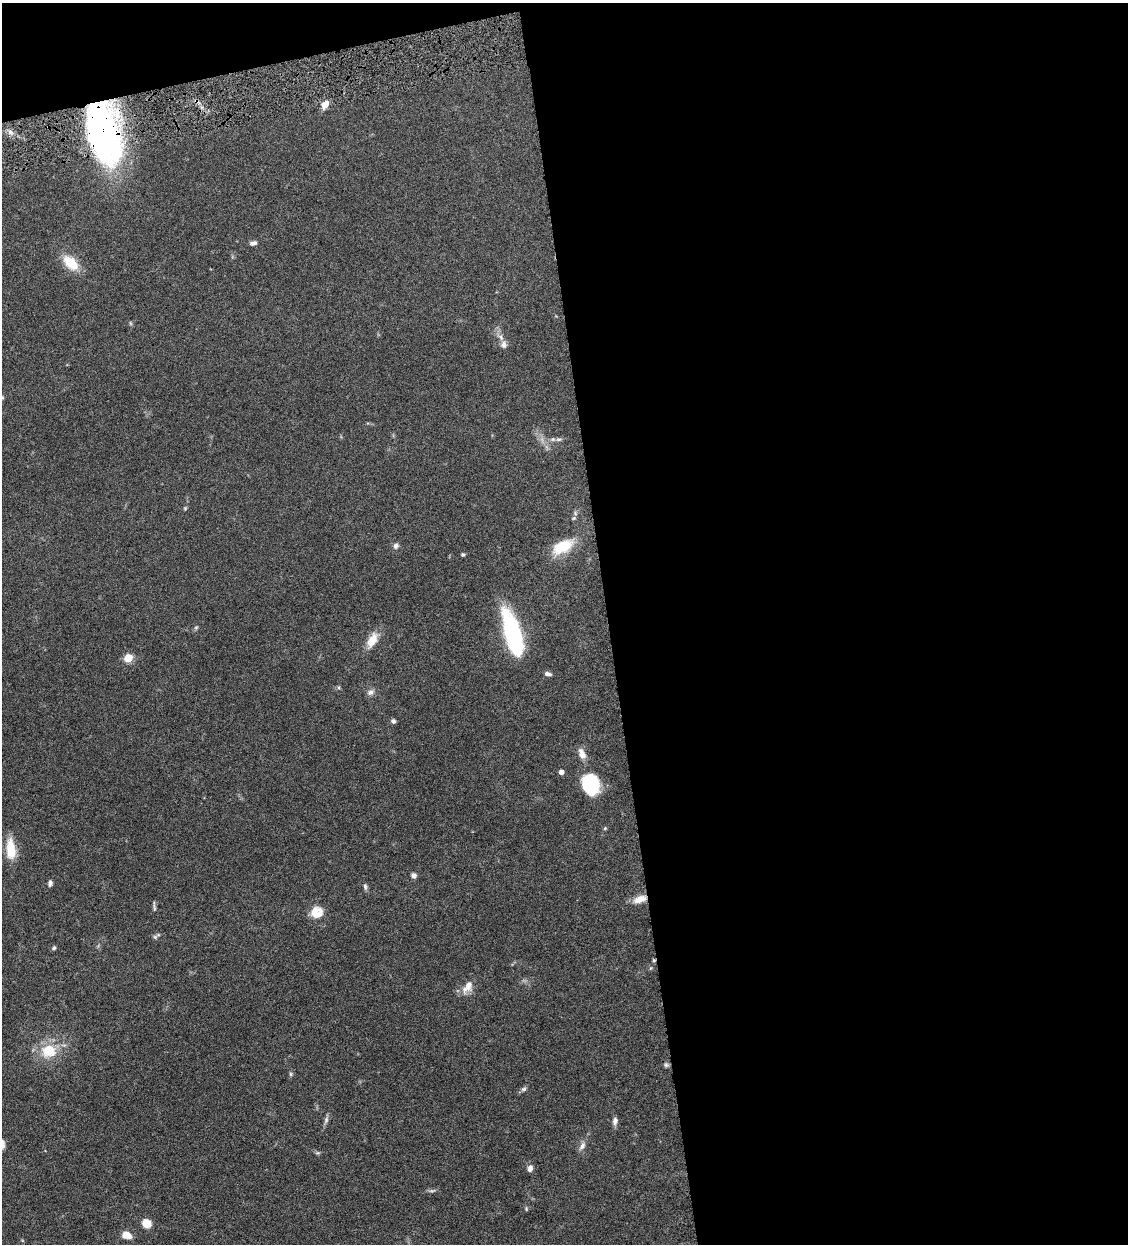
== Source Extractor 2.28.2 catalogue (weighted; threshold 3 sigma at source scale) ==
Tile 4 of 4 x 4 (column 4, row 1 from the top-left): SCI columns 3639-4764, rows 3729-4970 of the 4911 x 4971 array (HDU 1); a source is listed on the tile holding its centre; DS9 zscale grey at full resolution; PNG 1130 x 1246 px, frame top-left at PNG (2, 3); no overlay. Shown black and unused: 49% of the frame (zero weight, under 4 of 8 exposures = <1% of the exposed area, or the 3 px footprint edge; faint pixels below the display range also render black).
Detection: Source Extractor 2.28.2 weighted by HDU 2 'WHT'; one run over the whole footprint, this tile lists its part. Background 0.0442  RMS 0.0037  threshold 0.0153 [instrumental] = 3 sigma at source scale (4.09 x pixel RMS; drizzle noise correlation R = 1.36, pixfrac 0.8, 0.05/0.05 arcsec/px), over >= 5 px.
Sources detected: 56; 2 too faint to see at this stretch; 3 inside a brighter object's white glare — not listed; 3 inside a brighter listed object's ellipse — not listed separately; the other 48 listed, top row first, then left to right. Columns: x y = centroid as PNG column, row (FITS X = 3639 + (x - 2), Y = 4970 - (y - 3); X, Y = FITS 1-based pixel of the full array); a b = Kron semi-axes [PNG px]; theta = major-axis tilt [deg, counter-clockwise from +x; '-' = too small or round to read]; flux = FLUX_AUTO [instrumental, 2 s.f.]
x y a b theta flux
196 101 8 5 -27 1
325 104 11 7 62 2.8
101 131 55 26 -75 140
10 132 6 6 - 1.1
253 243 8 5 10 1.1
71 263 21 12 -44 7.8
501 337 10 6 -53 1.6
2 397 6 4 -72 0.37
559 439 9 4 1 0.93
185 508 5 4 - 0.41
574 518 6 5 - 0.56
396 546 7 7 - 1.1
563 546 24 12 28 11
463 555 4 4 - 0.51
196 627 6 5 - 0.52
512 630 44 19 -70 32
372 640 22 11 62 4.8
128 658 5 5 - 14
547 674 8 5 -10 1.1
339 687 5 5 - 0.48
370 692 10 7 31 1.4
393 721 6 5 - 0.9
582 754 16 8 -68 2.5
561 772 4 4 - 1.7
587 784 23 13 -60 17
11 849 22 10 -86 8.8
414 875 6 6 - 1.1
50 883 7 5 83 0.97
365 886 9 5 -79 0.83
640 899 17 9 20 3.7
154 906 14 3 -86 0.66
316 914 17 9 -12 3.8
155 937 7 5 -45 0.67
54 948 6 5 - 0.58
654 960 5 4 - 0.46
468 987 19 10 59 3.6
49 1051 20 17 10 10
666 1065 7 6 - 0.73
291 1074 6 5 - 0.52
524 1089 8 6 4 0.81
326 1120 10 6 75 1
615 1121 9 6 83 1.4
2 1144 11 6 -89 1.8
582 1146 12 7 58 1.7
317 1153 7 4 0 0.51
530 1168 9 6 71 1.5
146 1223 10 9 - 4
126 1235 8 6 -17 5.3
Overlapping masked pixels (flux is a lower limit): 4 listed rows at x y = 196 101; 101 131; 640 899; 654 960
Isophote crosses this tile's border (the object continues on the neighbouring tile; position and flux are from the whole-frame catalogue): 1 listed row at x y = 2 1144